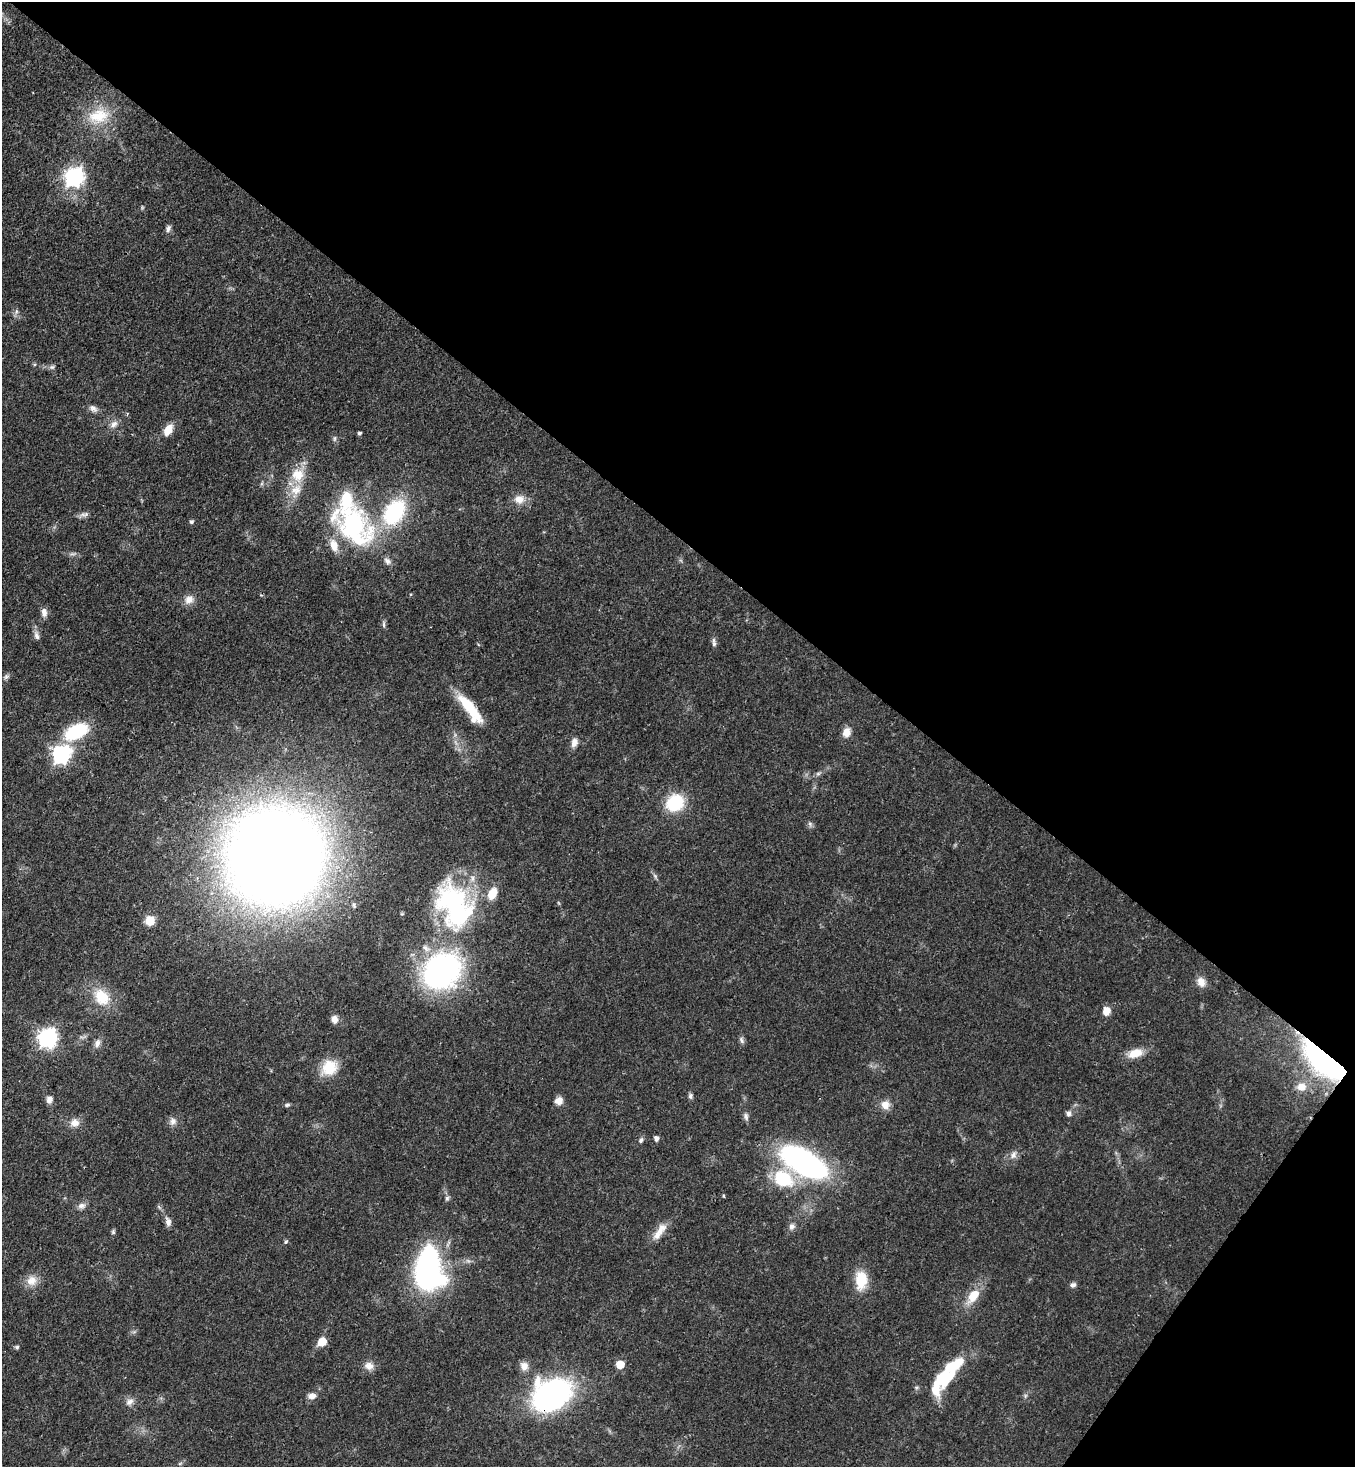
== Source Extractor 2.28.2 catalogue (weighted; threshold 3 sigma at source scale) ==
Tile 8 of 4 x 4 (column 4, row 2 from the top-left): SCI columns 4430-5782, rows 3002-4466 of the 6011 x 5990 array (HDU 1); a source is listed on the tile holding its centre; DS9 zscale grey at full resolution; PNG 1357 x 1469 px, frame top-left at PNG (2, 2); no overlay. Shown black and unused: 40% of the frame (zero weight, under 3 of 4 exposures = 7% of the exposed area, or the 3 px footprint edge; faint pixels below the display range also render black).
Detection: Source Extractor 2.28.2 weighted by HDU 2 'WHT'; one run over the whole footprint, this tile lists its part. Background 0.0745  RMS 0.0039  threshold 0.0174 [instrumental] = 3 sigma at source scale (4.5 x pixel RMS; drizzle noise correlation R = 1.50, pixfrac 1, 0.05/0.05 arcsec/px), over >= 5 px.
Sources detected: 90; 1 inside a brighter object's white glare — not listed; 7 inside a brighter listed object's ellipse — not listed separately; the other 82 listed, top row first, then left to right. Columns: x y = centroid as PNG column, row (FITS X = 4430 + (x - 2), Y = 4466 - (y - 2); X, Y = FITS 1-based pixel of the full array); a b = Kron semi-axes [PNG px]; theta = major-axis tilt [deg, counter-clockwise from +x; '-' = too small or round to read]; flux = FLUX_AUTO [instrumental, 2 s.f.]
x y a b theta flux
99 116 32 19 9 13
74 177 8 7 - 170
168 228 9 6 72 1.3
52 367 7 6 - 0.97
93 408 12 8 -36 1.8
127 414 4 3 - 0.37
114 424 12 7 45 2
168 430 15 9 60 4.4
359 433 4 4 - 0.74
335 438 8 4 89 0.74
298 475 17 17 - 8.2
519 499 15 12 2 4
394 512 32 21 56 33
84 514 15 5 9 1.5
191 522 5 4 - 0.73
354 525 50 32 -52 70
189 600 13 11 34 3.1
44 612 11 7 -85 2.3
384 624 10 4 82 0.79
37 635 13 7 -70 1.7
714 642 13 5 -83 1.2
6 677 7 5 68 0.9
468 706 34 12 -58 15
76 731 24 13 25 23
846 732 12 9 70 3.3
574 742 11 8 73 2.4
61 755 9 8 - 110
818 774 7 4 1 0.75
675 803 17 15 37 19
810 824 6 5 - 0.86
275 856 64 63 - 890
655 876 7 4 -46 0.82
492 893 11 8 63 7.5
454 906 58 38 -66 66
150 921 7 7 - 8.3
442 971 32 25 41 110
1201 982 13 10 -66 3.1
102 997 20 15 -53 11
1106 1011 9 7 74 3.6
334 1019 10 8 -83 2.3
47 1038 8 7 - 170
741 1040 10 5 -58 1
97 1043 11 7 70 1.9
1135 1053 17 10 17 5.9
1326 1060 32 13 -39 210
329 1067 19 17 44 11
1301 1087 14 11 -1 4.1
690 1096 8 5 90 0.99
49 1099 8 8 - 1.9
559 1101 9 9 - 2.7
287 1105 7 5 10 0.75
885 1105 12 11 - 3.3
1069 1114 7 6 - 1.3
746 1116 11 6 -74 1.3
173 1121 11 9 63 2
75 1123 13 11 8 3.2
656 1138 5 4 - 1.7
641 1140 7 5 69 0.87
1013 1155 11 8 65 2
804 1162 37 17 -30 120
783 1179 28 20 -29 18
447 1198 7 5 88 0.87
81 1206 11 8 8 1.8
168 1222 10 7 -86 1.9
792 1226 8 7 - 1.5
659 1231 27 9 56 4.9
113 1232 6 5 - 0.66
286 1242 6 5 - 0.58
428 1269 41 26 -88 92
861 1280 22 14 88 10
32 1281 14 12 21 4.4
1073 1285 8 6 28 1.2
973 1296 20 11 54 8
322 1342 9 7 28 5.1
17 1347 5 5 - 0.72
620 1364 5 5 - 9.8
369 1366 13 10 -14 2.9
524 1366 11 9 -53 2.7
942 1378 25 17 73 13
551 1395 33 24 25 100
312 1396 10 8 3 2.1
130 1402 11 8 33 2.1
Overlapping masked pixels (flux is a lower limit): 2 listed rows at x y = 1326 1060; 551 1395